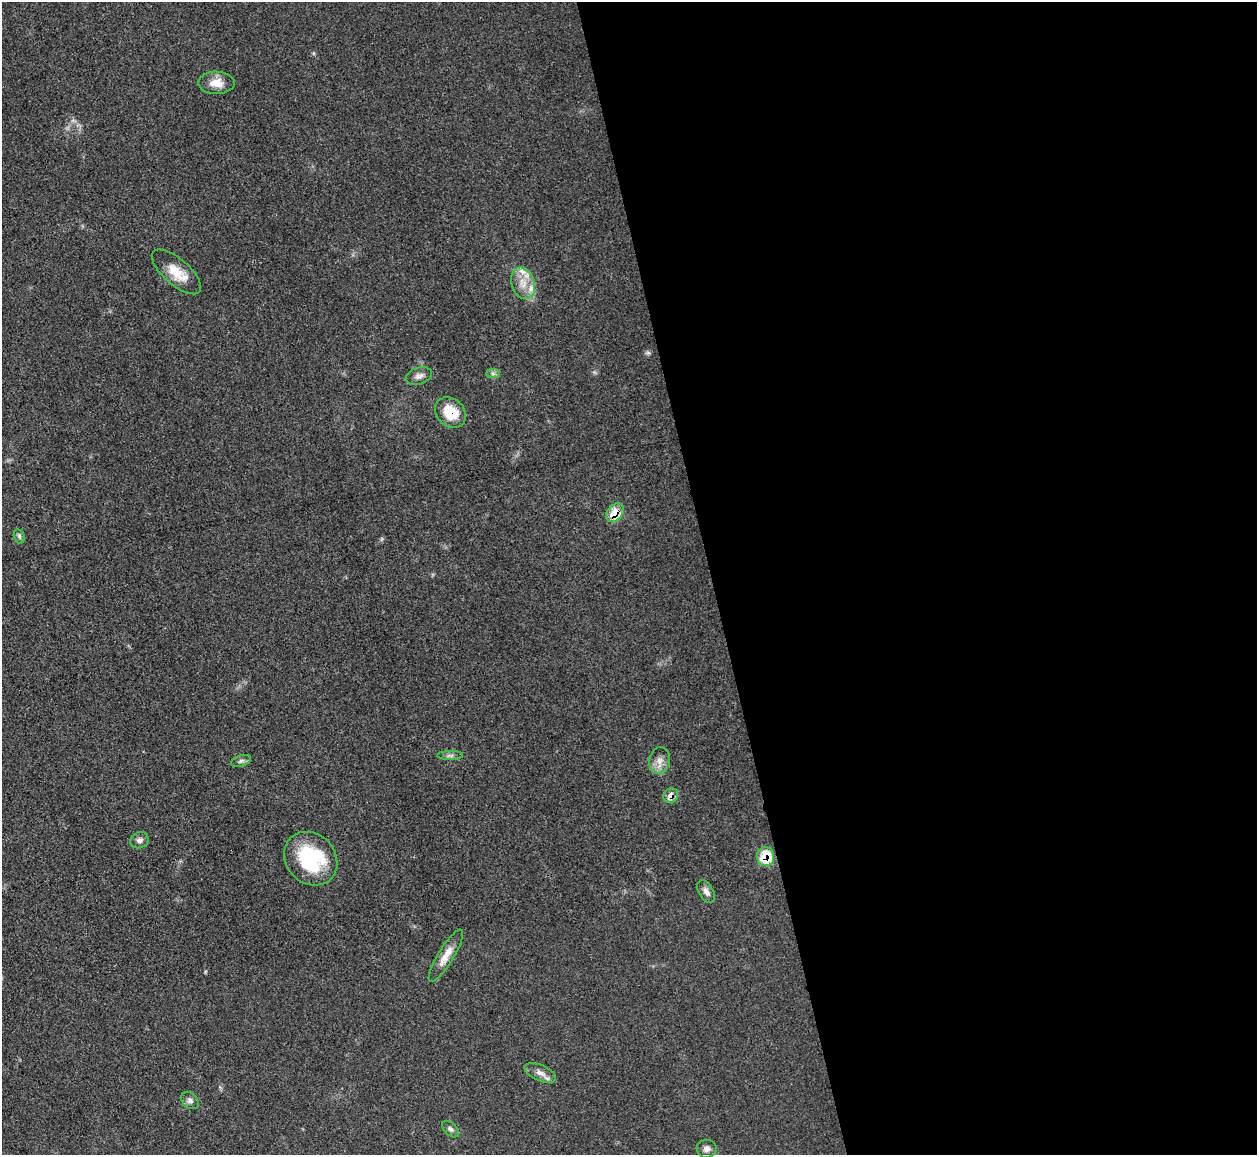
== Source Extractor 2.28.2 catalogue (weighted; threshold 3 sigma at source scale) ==
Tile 8 of 4 x 4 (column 4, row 2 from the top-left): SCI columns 3769-5023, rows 2557-3709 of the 5025 x 4997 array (HDU 1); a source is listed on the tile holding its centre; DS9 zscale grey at full resolution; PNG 1259 x 1157 px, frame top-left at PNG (2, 2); each listed source drawn as its Kron ellipse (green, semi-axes under 4 px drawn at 4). Shown black and unused: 43% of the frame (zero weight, under 3 of 4 exposures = <1% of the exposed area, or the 3 px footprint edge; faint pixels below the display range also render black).
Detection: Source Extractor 2.28.2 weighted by HDU 2 'WHT'; one run over the whole footprint, this tile lists its part. Background 0.0431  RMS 0.0056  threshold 0.0251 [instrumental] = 3 sigma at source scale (4.5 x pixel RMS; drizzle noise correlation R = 1.50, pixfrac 1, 0.05/0.05 arcsec/px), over >= 5 px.
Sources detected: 23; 2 inside a brighter listed object's ellipse — not listed separately; the other 21 listed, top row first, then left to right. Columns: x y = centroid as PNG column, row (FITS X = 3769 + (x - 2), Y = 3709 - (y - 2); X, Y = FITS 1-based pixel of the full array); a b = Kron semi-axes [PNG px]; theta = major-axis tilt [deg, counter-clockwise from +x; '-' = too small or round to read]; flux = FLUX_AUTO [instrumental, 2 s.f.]
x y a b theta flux
216 83 18 11 -1 7.4
176 272 30 13 -41 11
523 283 16 11 -72 8
493 374 7 4 -1 1.3
419 376 13 8 17 2.8
451 413 17 13 -44 15
615 513 10 7 50 14
19 536 7 5 -74 1.1
450 755 13 4 0 1.7
659 760 13 10 75 4.6
241 761 10 5 18 1.7
671 796 8 7 - 4.5
139 840 9 8 - 2.4
765 857 9 8 - 16
311 859 29 24 -46 43
706 892 12 7 -61 2.8
446 956 30 8 59 7.2
540 1073 17 8 -24 4
190 1100 10 7 -43 2.1
451 1129 10 6 -45 1.7
707 1149 10 9 - 2.8
Overlapping masked pixels (flux is a lower limit): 4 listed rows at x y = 451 413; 615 513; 671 796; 765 857